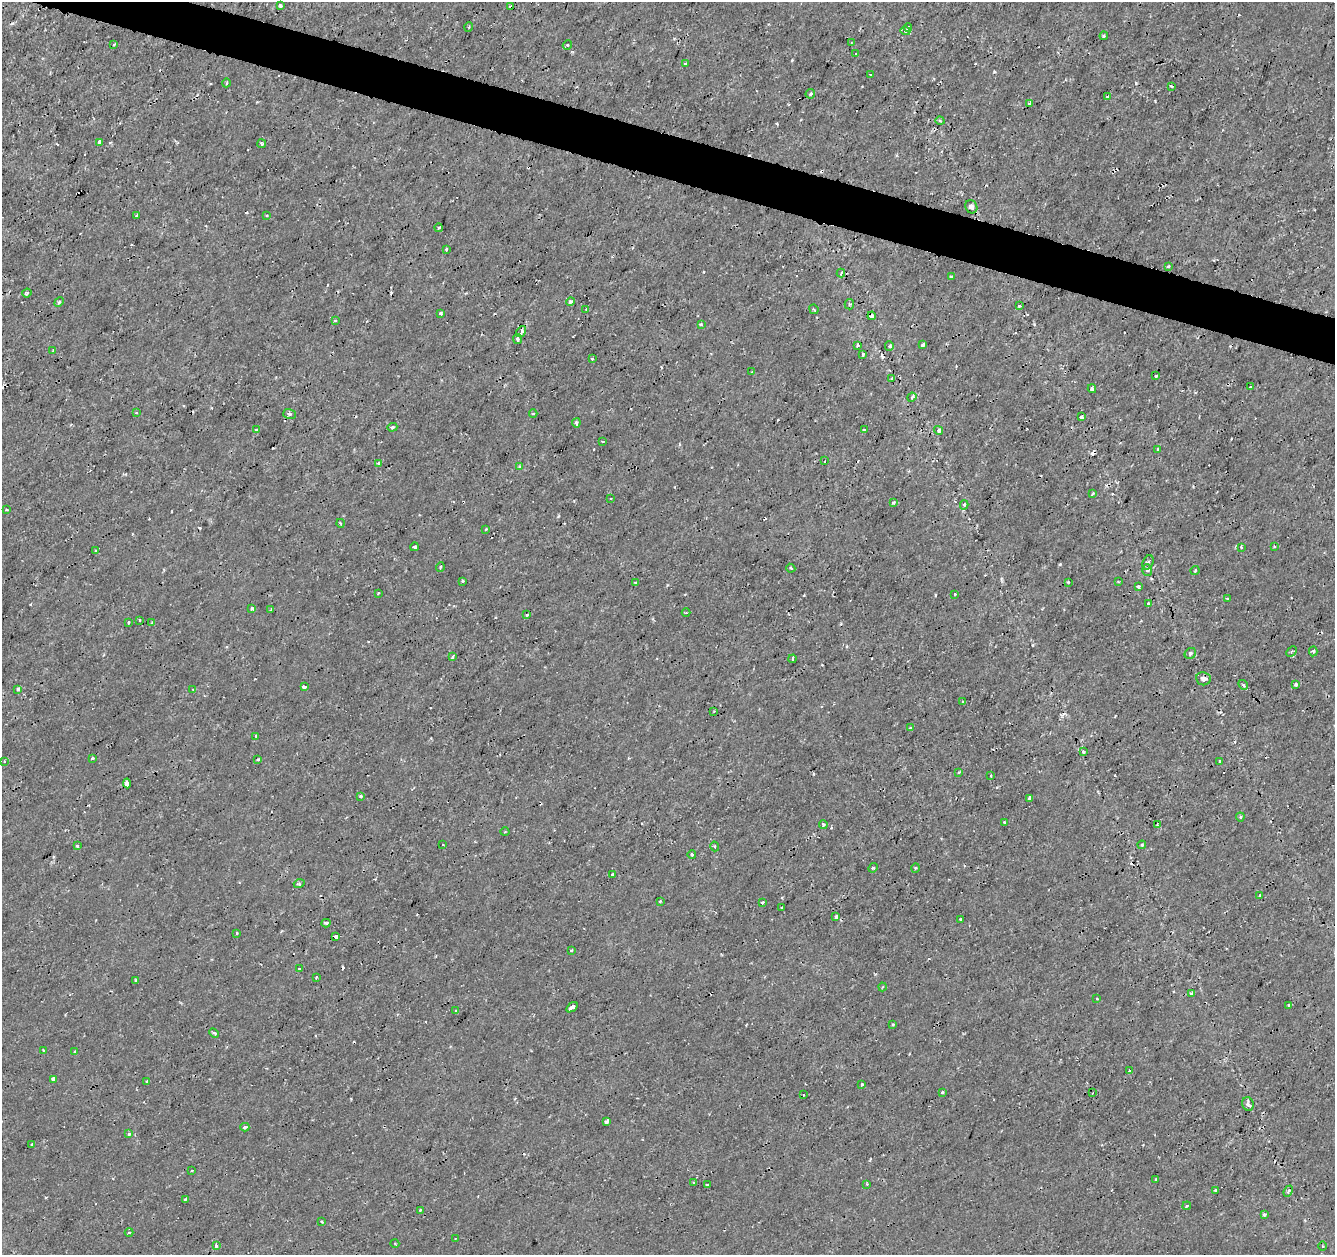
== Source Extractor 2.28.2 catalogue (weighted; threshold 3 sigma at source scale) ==
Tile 11 of 4 x 4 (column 3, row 3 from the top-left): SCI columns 2667-3999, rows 1469-2721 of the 5339 x 5501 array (HDU 1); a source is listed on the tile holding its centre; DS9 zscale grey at full resolution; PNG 1337 x 1257 px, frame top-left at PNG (2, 2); each listed source drawn as its Kron ellipse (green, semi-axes under 4 px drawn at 4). Shown black and unused: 3% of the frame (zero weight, under 2 of 3 exposures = <1% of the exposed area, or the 3 px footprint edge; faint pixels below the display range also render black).
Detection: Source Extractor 2.28.2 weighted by HDU 2 'WHT'; one run over the whole footprint, this tile lists its part. Background 1.78e-04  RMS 0.0011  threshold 0.00517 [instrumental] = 3 sigma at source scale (4.5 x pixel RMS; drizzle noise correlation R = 1.50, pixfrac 1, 0.0396/0.0396 arcsec/px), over >= 5 px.
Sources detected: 212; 22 cosmic-ray / hot-pixel residue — neither listed nor drawn; the other 190 listed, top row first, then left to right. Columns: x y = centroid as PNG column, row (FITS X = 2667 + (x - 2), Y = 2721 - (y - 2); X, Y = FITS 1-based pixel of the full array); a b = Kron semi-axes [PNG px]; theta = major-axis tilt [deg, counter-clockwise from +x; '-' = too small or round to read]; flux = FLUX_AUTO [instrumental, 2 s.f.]
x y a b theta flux
280 6 4 3 - 0.36
511 7 3 3 - 0.3
469 27 4 3 - 0.098
908 27 4 3 - 0.22
906 31 5 4 - 0.17
1104 36 4 3 - 0.15
851 43 2 2 - 0.13
114 45 3 2 - 0.18
567 45 5 4 - 0.16
856 53 2 2 - 0.11
685 64 3 3 - 0.27
870 74 2 2 - 0.095
226 83 4 3 - 0.11
1171 86 4 3 - 0.15
810 94 5 4 - 0.26
1108 96 3 2 - 0.092
1030 103 3 3 - 0.68
940 121 5 3 - 0.14
100 142 4 4 - 1.1
262 144 4 3 - 0.18
971 207 7 6 - 0.41
137 215 3 2 - 0.1
267 215 3 2 - 0.1
439 228 4 2 - 0.22
446 249 3 3 - 0.16
1168 266 3 3 - 0.26
841 273 4 2 - 0.11
952 277 4 3 - 0.44
27 293 5 4 - 0.21
570 301 4 4 - 0.3
59 302 5 4 - 0.14
849 304 5 4 - 0.16
1019 306 3 3 - 0.13
586 309 3 2 - 0.087
814 309 5 2 - 0.095
441 314 4 3 - 0.2
872 316 4 3 - 0.33
335 320 4 3 - 0.18
701 324 4 4 - 0.12
521 332 6 4 53 0.91
517 339 5 3 - 0.66
923 345 4 3 - 0.21
857 346 4 3 - 0.21
889 346 4 4 - 0.18
53 351 4 3 - 0.1
863 354 3 3 - 0.21
592 359 3 3 - 0.48
752 372 3 2 - 0.12
1156 376 3 3 - 0.18
892 378 3 2 - 0.13
1251 387 3 3 - 0.55
1092 389 4 3 - 0.97
912 397 4 4 - 0.23
136 413 3 2 - 0.11
289 414 6 5 - 0.31
533 414 4 3 - 0.12
1081 417 3 3 - 0.47
576 423 4 3 - 0.28
392 427 5 3 - 0.18
256 430 3 3 - 0.15
864 430 4 3 - 0.46
939 430 5 4 - 0.35
602 441 3 2 - 0.087
1158 449 3 3 - 0.31
825 461 3 2 - 0.19
378 463 3 3 - 0.28
520 467 3 3 - 0.52
1093 494 4 2 - 0.16
611 499 2 2 - 0.11
894 503 3 3 - 0.32
964 505 4 4 - 0.25
7 510 4 2 - 0.1
340 523 4 3 - 0.12
486 529 3 3 - 0.12
1275 546 3 2 - 0.16
414 547 4 3 - 0.62
1241 547 3 3 - 0.19
96 550 4 3 - 0.15
1148 563 7 5 65 0.27
440 567 4 3 - 0.13
791 568 4 3 - 0.14
1147 570 6 5 - 0.25
1195 571 5 3 - 0.13
462 581 3 2 - 0.18
635 582 3 3 - 0.19
1068 582 3 3 - 0.096
1118 582 3 2 - 0.098
1138 587 4 3 - 0.24
378 593 3 3 - 0.14
955 594 3 2 - 0.12
1228 599 3 3 - 0.44
1148 604 4 3 - 0.31
252 609 3 3 - 0.74
271 609 3 3 - 0.15
686 613 4 3 - 0.11
527 615 3 3 - 0.16
140 620 3 2 - 0.13
152 622 4 3 - 0.11
128 623 3 3 - 0.21
1292 651 6 4 45 0.19
1313 651 5 4 - 0.18
1190 653 6 5 - 0.32
453 657 4 3 - 0.2
793 659 4 2 - 0.14
1203 679 7 6 - 0.47
1296 684 4 3 - 0.35
1243 685 5 4 - 0.19
304 687 4 3 - 1.1
18 689 4 4 - 0.39
193 690 4 4 - 0.13
963 702 3 2 - 0.17
714 711 3 2 - 0.089
910 728 3 3 - 0.1
256 736 3 3 - 0.17
1083 752 4 3 - 0.15
93 758 3 3 - 0.41
258 760 3 3 - 0.2
1219 761 3 3 - 0.17
4 762 3 3 - 0.17
959 772 4 3 - 0.14
991 776 3 2 - 0.15
127 783 5 4 - 0.69
361 796 3 3 - 0.2
1030 798 4 3 - 0.81
1240 817 4 4 - 0.16
1005 822 4 3 - 0.25
823 824 4 2 - 0.14
1157 825 4 3 - 0.13
505 832 4 3 - 0.12
443 845 2 2 - 0.075
1142 845 4 4 - 0.14
77 846 3 3 - 0.35
715 846 5 3 - 0.13
692 855 4 3 - 0.14
873 868 5 4 - 0.14
915 868 5 3 - 0.12
613 875 3 3 - 0.63
299 884 5 3 - 0.13
1260 895 3 2 - 0.15
660 901 3 3 - 0.14
763 902 3 3 - 0.39
782 907 3 2 - 0.11
836 917 4 3 - 0.41
961 919 3 3 - 0.27
326 923 4 3 - 0.19
237 933 3 3 - 0.14
335 937 4 3 - 0.26
571 951 3 3 - 0.23
299 969 3 2 - 0.11
316 977 3 2 - 0.14
136 980 3 3 - 0.13
882 987 4 3 - 0.1
1191 993 4 3 - 0.34
1097 999 4 2 - 0.1
1288 1006 4 3 - 0.13
572 1007 6 4 33 1.2
456 1011 3 3 - 0.16
893 1024 3 3 - 0.12
214 1033 5 3 - 0.15
43 1050 3 2 - 0.095
75 1052 3 3 - 0.22
1130 1071 3 3 - 0.4
53 1079 4 3 - 0.46
147 1081 3 3 - 0.37
862 1085 3 3 - 0.27
942 1092 3 3 - 0.18
1092 1093 4 3 - 0.096
803 1095 3 2 - 0.11
1248 1104 7 5 -67 0.37
606 1121 4 3 - 0.78
245 1127 4 3 - 0.25
129 1134 4 4 - 0.22
32 1145 3 2 - 0.13
192 1170 3 2 - 0.11
1156 1179 3 2 - 0.15
694 1183 4 3 - 0.14
867 1184 3 3 - 0.1
707 1185 3 2 - 0.18
1215 1190 3 2 - 0.16
1288 1191 6 4 66 0.25
185 1199 3 3 - 0.14
1187 1206 4 3 - 0.16
420 1210 4 4 - 0.12
1264 1214 3 3 - 0.22
322 1222 3 3 - 0.23
129 1232 4 3 - 0.16
455 1239 3 2 - 0.083
395 1244 4 3 - 0.1
216 1245 3 3 - 0.37
1323 1246 4 3 - 0.12
Overlapping masked pixels (flux is a lower limit): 2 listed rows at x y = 511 7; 872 316
Isophote crosses this tile's border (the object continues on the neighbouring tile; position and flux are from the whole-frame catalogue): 1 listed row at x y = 511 7
Unlisted compact peaks at least as high as the median listed source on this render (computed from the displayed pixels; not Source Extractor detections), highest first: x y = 994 72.